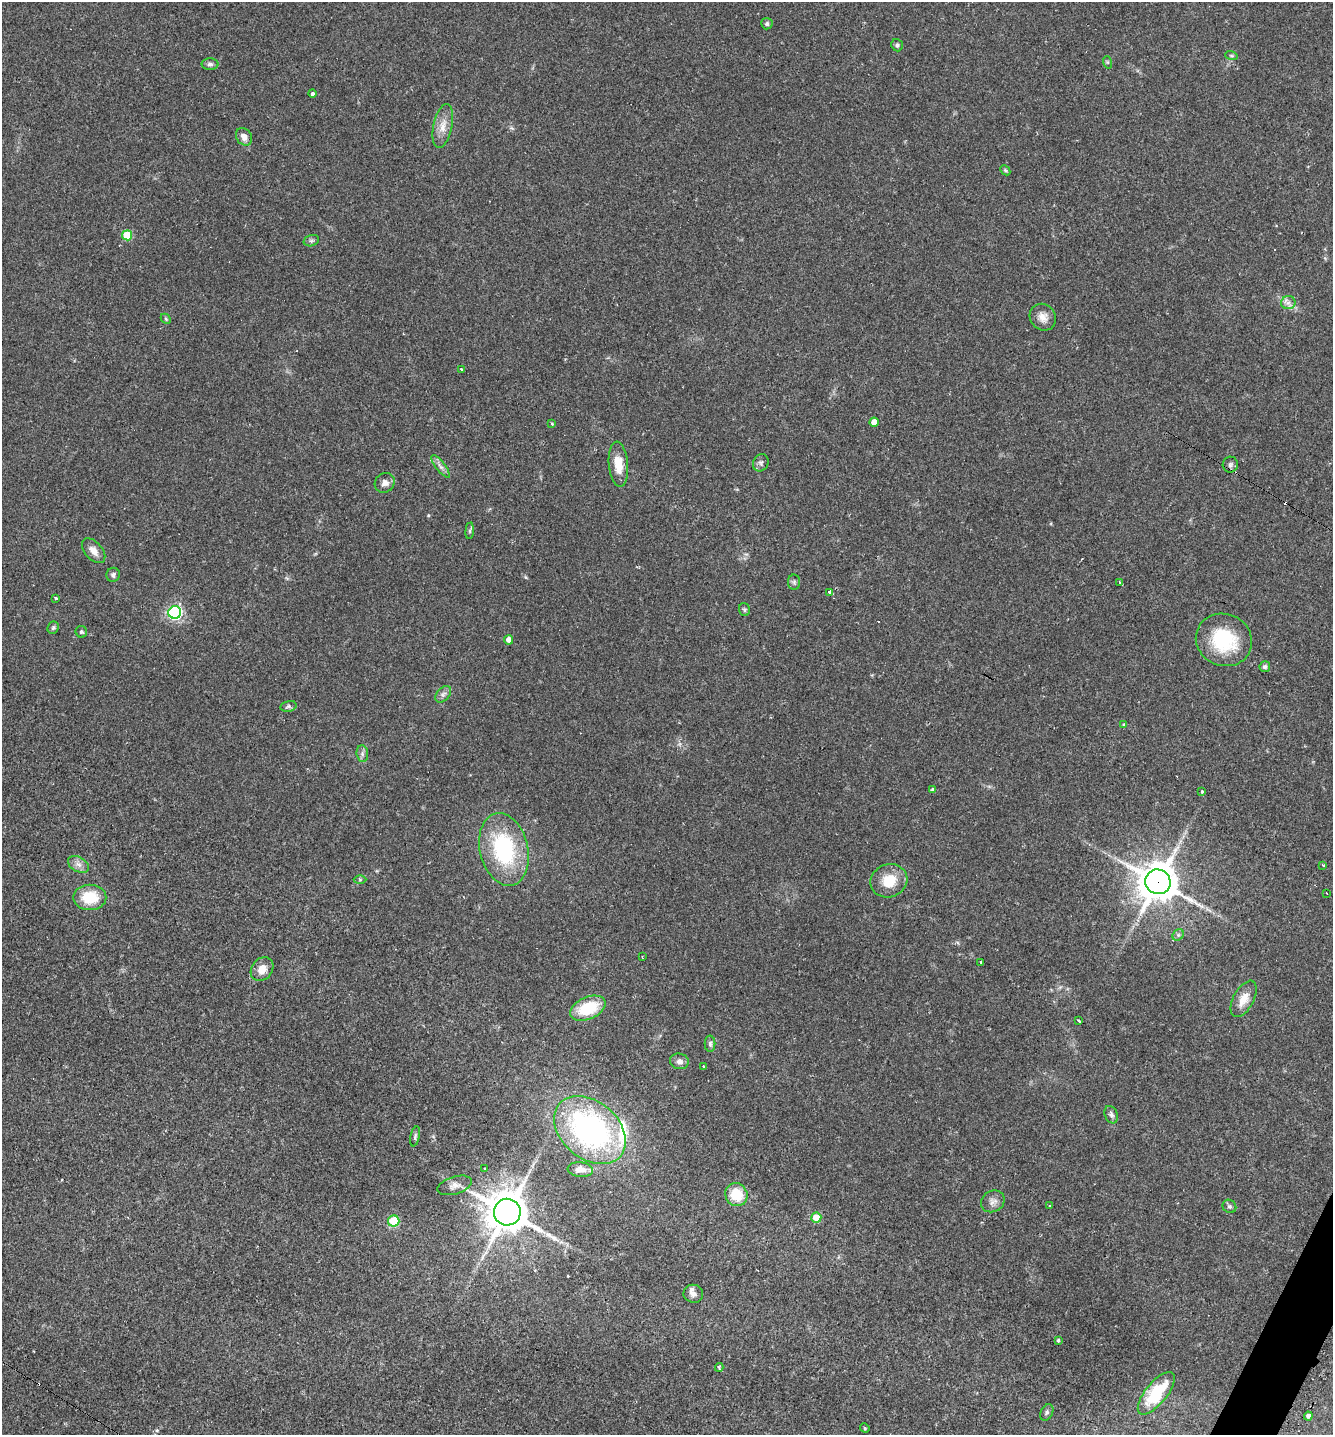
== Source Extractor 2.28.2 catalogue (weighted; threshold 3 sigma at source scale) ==
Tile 6 of 4 x 4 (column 2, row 2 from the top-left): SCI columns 1612-2942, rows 2880-4312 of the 5765 x 5746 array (HDU 1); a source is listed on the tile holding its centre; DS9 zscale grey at full resolution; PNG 1335 x 1437 px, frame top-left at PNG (2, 2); each listed source drawn as its Kron ellipse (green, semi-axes under 4 px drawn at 4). Shown black and unused: <1% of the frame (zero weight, under 2 of 3 exposures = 1% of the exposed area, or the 3 px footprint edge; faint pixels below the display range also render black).
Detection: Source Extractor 2.28.2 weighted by HDU 2 'WHT'; one run over the whole footprint, this tile lists its part. Background 0.0567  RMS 0.0073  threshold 0.0329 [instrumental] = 3 sigma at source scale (4.5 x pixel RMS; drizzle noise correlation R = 1.50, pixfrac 1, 0.05/0.05 arcsec/px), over >= 5 px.
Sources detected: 88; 4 cosmic-ray / hot-pixel residue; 1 long thin detection or spike segment (spike, bleed or trail) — neither listed nor drawn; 3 inside a brighter listed object's ellipse — not listed separately; the other 80 listed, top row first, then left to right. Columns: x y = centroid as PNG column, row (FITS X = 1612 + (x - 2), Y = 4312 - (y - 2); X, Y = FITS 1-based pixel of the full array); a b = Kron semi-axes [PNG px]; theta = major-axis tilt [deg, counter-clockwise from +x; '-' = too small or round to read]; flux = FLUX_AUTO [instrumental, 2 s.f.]
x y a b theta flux
767 24 6 5 - 1.4
897 45 6 5 - 1.5
1231 55 6 4 -19 0.97
1107 62 6 4 -71 0.94
210 64 8 6 0 2
312 94 4 3 - 23
443 126 22 9 78 8.2
244 137 9 7 -56 4.9
1005 170 6 4 -45 1
127 235 5 5 - 28
311 241 8 5 17 1.5
1288 303 7 6 - 2.8
1043 317 14 12 -52 6.1
166 319 6 4 -46 0.9
461 369 3 3 - 1.1
874 422 4 4 - 7.6
552 423 3 3 - 2.2
761 463 9 7 63 2.1
618 464 22 9 -85 12
1230 465 8 7 - 1.9
441 466 14 4 -52 3
385 483 10 9 - 4.1
470 531 8 4 83 1.1
94 551 15 8 -49 5.9
113 575 7 6 - 2
794 582 7 6 - 1.6
1120 582 3 2 - 1.2
830 592 4 4 - 5.1
56 598 3 2 - 0.9
744 610 6 5 - 1.3
175 612 6 6 - 160
53 628 6 5 - 1.4
81 632 6 5 - 1.3
509 640 5 4 - 3.7
1224 640 28 26 -24 41
1265 667 5 5 - 1.7
443 694 9 6 49 2.7
288 706 8 5 12 1.5
1124 725 4 4 - 1.4
362 754 8 5 -83 2.1
933 790 4 4 - 1.7
1202 791 3 3 - 4.4
504 849 37 24 -77 70
78 864 11 7 -29 3.8
1323 865 3 3 - 0.87
360 880 6 4 -1 0.96
889 881 19 16 23 16
1158 882 13 12 - 1800
1327 893 3 2 - 0.85
90 897 16 13 0 22
1178 935 6 5 - 1.4
642 957 3 2 - 0.54
981 962 3 2 - 0.75
262 969 12 10 50 7.3
1244 999 20 10 61 9
588 1008 19 11 24 28
1079 1021 3 3 - 14
710 1044 8 5 -90 1.8
679 1061 9 7 -15 3.4
704 1066 3 3 - 0.77
1111 1115 9 6 -67 2.4
590 1130 40 28 -41 170
415 1136 10 4 77 1.5
485 1169 3 2 - 1.1
580 1169 13 7 -4 6.1
455 1185 18 8 17 4.7
736 1195 12 10 -54 17
993 1201 12 10 31 4.3
1050 1205 3 2 - 1.2
1229 1206 7 6 - 1.7
507 1212 13 13 - 1800
816 1217 5 5 - 15
394 1221 6 5 - 23
693 1294 10 9 - 3.1
1058 1340 3 3 - 1.4
719 1367 4 3 - 0.95
1156 1393 26 10 50 31
1047 1412 9 6 62 1.8
1308 1416 4 4 - 2.4
865 1428 5 4 - 0.9
Overlapping masked pixels (flux is a lower limit): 1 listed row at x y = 1158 882